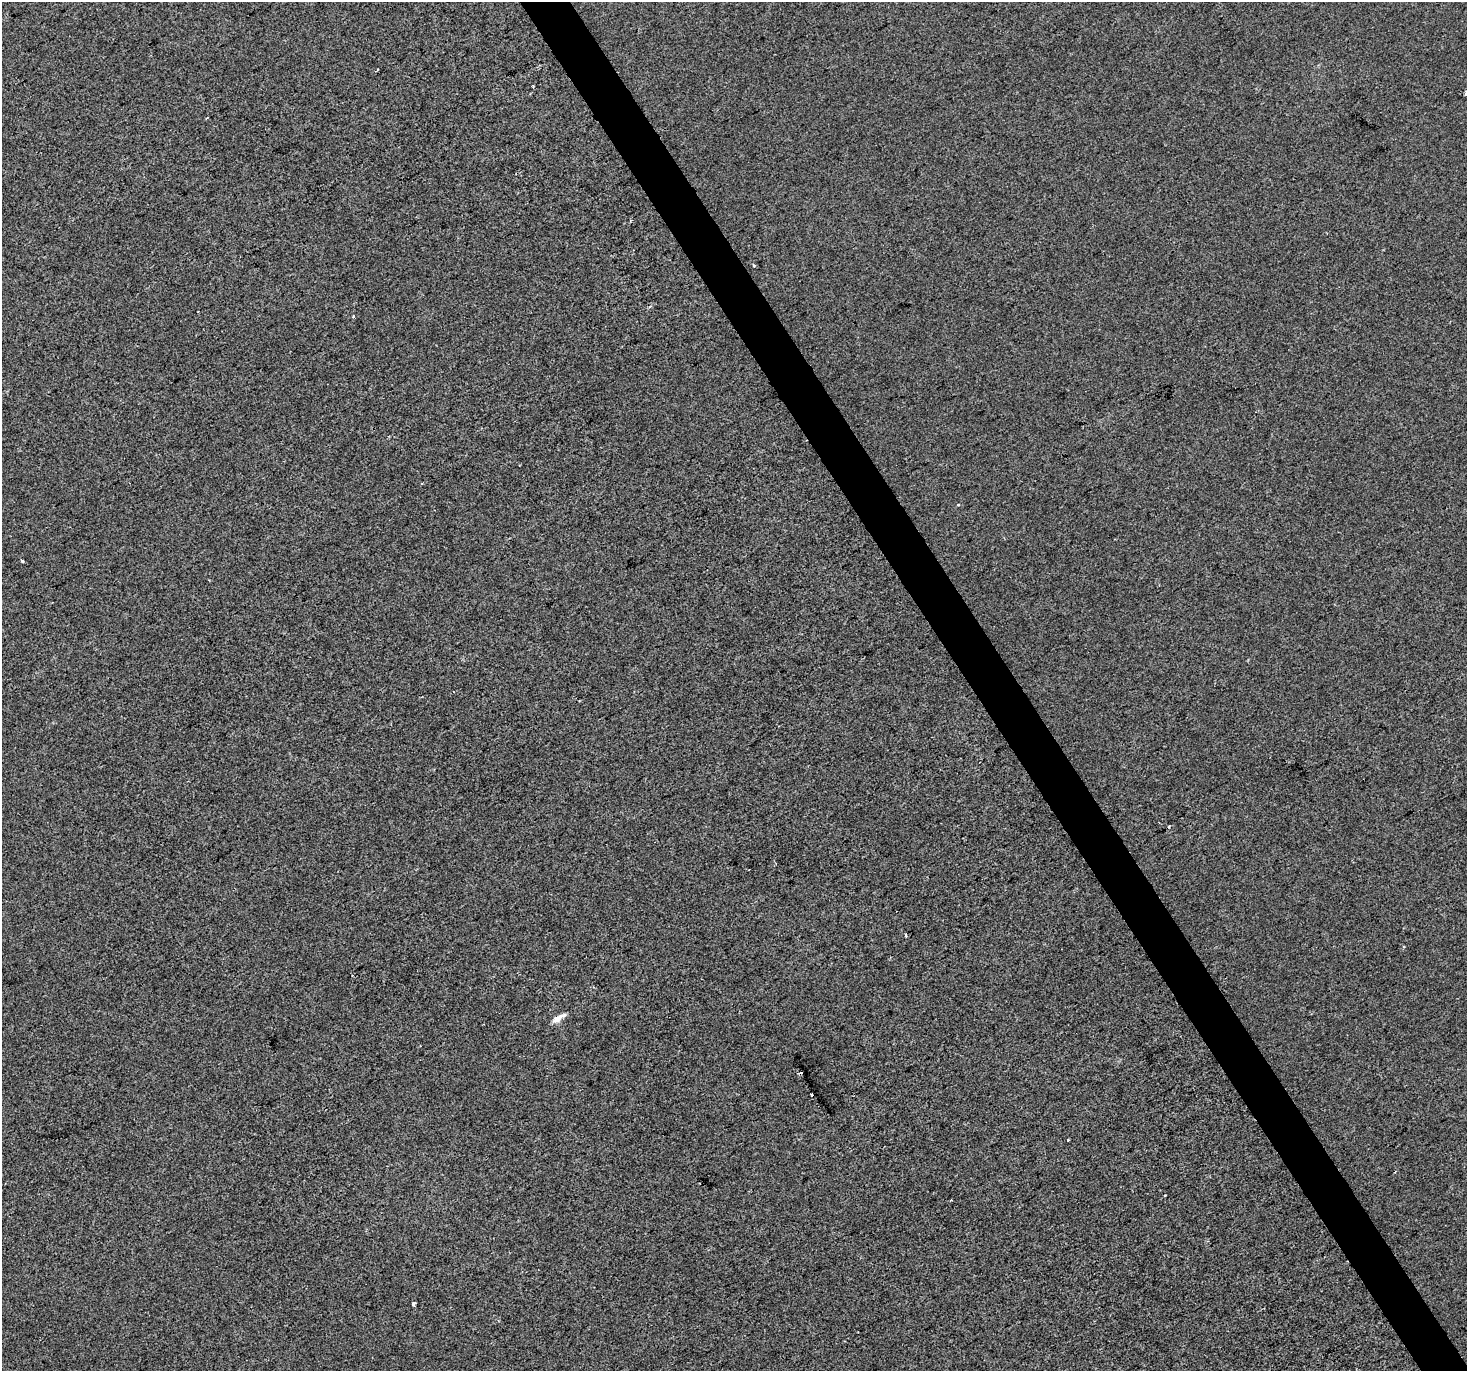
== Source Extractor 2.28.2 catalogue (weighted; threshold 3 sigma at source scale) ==
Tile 6 of 4 x 4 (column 2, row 2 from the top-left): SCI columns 1468-2932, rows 2915-4283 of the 5863 x 5767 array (HDU 1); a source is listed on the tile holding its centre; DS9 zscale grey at full resolution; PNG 1469 x 1373 px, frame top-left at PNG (2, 2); no overlay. Shown black and unused: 3% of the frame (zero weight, under 2 of 3 exposures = <1% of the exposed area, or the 3 px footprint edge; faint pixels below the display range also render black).
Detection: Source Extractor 2.28.2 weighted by HDU 2 'WHT'; one run over the whole footprint, this tile lists its part. Background -6.70e-04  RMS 0.0055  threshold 0.0249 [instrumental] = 3 sigma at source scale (4.5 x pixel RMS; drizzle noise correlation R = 1.50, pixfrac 1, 0.0396/0.0396 arcsec/px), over >= 5 px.
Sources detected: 13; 3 cosmic-ray / hot-pixel residue — not listed; the other 10 listed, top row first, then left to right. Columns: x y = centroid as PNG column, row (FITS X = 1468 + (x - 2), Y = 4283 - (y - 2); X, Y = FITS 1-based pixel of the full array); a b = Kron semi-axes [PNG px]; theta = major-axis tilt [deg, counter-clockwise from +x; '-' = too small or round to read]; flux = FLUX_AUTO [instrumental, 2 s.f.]
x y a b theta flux
533 87 3 2 - 0.55
1466 92 4 3 - 5.9
753 266 3 3 - 2.6
353 317 3 2 - 1.1
22 560 3 3 - 9.3
906 934 4 3 - 3.1
556 1020 23 6 29 3.9
1068 1140 3 2 - 0.68
951 1200 3 2 - 0.94
413 1304 4 4 - 4.3
Isophote crosses this tile's border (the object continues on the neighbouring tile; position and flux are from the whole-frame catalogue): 1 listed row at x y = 1466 92